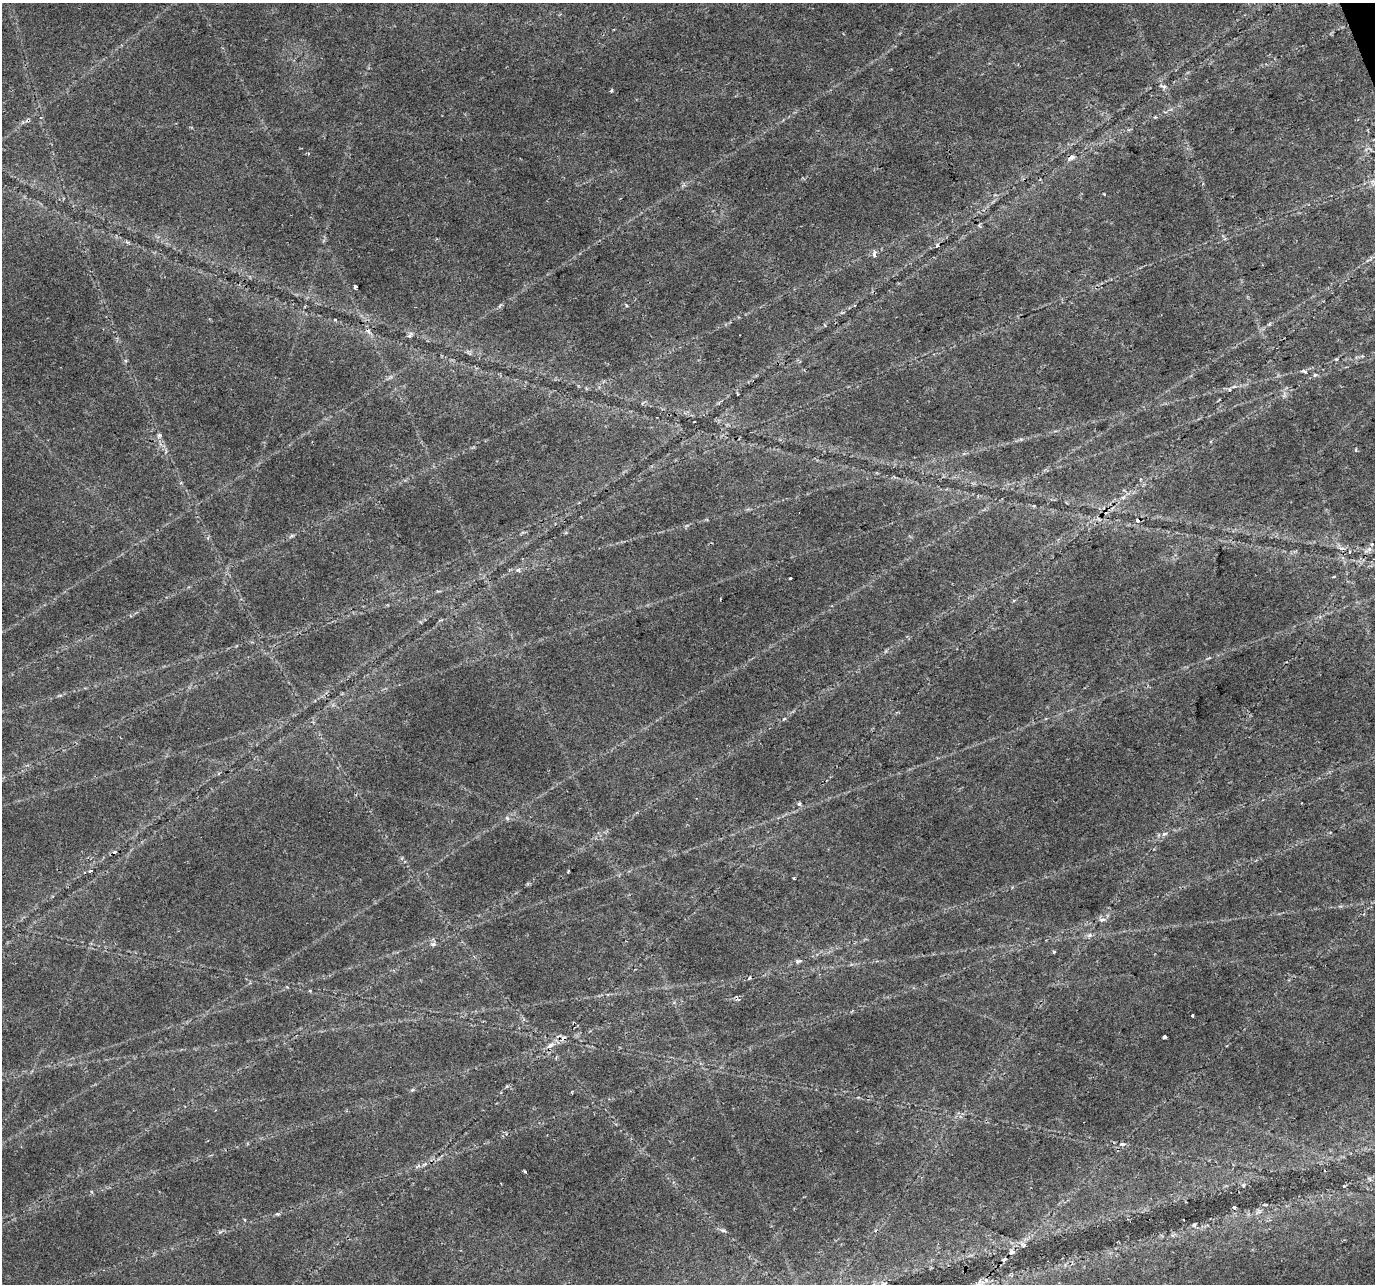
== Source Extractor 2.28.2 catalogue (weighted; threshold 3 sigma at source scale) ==
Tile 10 of 4 x 4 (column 2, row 3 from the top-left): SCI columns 1375-2747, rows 1411-2692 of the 5492 x 5329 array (HDU 1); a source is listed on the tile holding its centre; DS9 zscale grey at full resolution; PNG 1377 x 1286 px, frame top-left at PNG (2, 3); no overlay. Shown black and unused: <1% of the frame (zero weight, under 2 of 3 exposures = <1% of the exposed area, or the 3 px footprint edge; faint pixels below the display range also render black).
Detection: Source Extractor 2.28.2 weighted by HDU 2 'WHT'; one run over the whole footprint, this tile lists its part. Background 0.0273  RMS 0.0036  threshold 0.0163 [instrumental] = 3 sigma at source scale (4.5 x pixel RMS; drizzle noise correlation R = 1.50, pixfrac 1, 0.0396/0.0396 arcsec/px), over >= 5 px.
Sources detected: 58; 7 cosmic-ray / hot-pixel residue — not listed; the other 51 listed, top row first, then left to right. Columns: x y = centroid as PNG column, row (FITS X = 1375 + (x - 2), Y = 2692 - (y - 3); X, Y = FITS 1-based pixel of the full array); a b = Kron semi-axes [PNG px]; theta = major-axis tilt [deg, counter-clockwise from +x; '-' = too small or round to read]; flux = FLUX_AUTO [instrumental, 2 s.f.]
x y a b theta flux
1164 86 6 5 - 0.92
611 91 4 3 - 0.63
308 153 4 3 - 0.44
1071 157 10 5 28 1.4
937 245 4 3 - 0.47
874 254 11 5 88 1.2
355 287 3 3 - 13
626 305 4 3 - 0.85
335 320 5 3 - 0.33
1269 324 5 4 - 0.49
410 336 8 5 51 1
1336 359 5 3 - 0.37
1315 375 6 5 - 0.64
738 394 3 3 - 0.78
694 422 2 2 - 0.3
159 435 7 6 - 0.88
1355 450 4 4 - 0.48
1140 479 4 3 - 0.35
1123 497 7 5 29 0.97
1137 521 5 4 - 1.7
1369 549 7 7 - 1.4
518 570 6 5 - 0.79
1334 577 5 3 - 0.33
790 578 3 2 - 0.35
799 804 5 4 - 0.77
507 818 7 4 -45 0.6
1164 834 9 5 26 1
794 878 3 2 - 0.4
1102 920 10 5 6 1.2
1089 935 7 5 43 0.95
433 945 6 5 - 0.83
1054 952 4 3 - 0.46
798 961 9 3 21 0.76
750 978 5 3 - 0.42
736 998 7 4 -69 0.9
1193 1016 3 3 - 0.86
1164 1037 4 3 - 1.4
550 1045 11 6 45 2
1122 1144 9 5 0 1.1
424 1164 8 3 45 0.69
525 1171 3 3 - 0.46
1243 1185 5 4 - 0.48
1344 1186 3 3 - 0.29
1234 1207 4 4 - 0.74
277 1214 6 5 - 0.55
245 1220 5 3 - 0.33
1194 1225 6 4 23 0.61
723 1230 8 5 -19 0.86
1012 1252 8 6 27 1.3
982 1283 12 5 63 1.7
884 1284 6 5 - 0.68
Overlapping masked pixels (flux is a lower limit): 3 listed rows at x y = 1071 157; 1137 521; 736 998
Isophote crosses this tile's border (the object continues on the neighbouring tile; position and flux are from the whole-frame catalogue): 2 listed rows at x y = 982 1283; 884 1284
Unlisted compact peaks at least as high as the median listed source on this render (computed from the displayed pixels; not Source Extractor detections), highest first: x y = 1104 194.